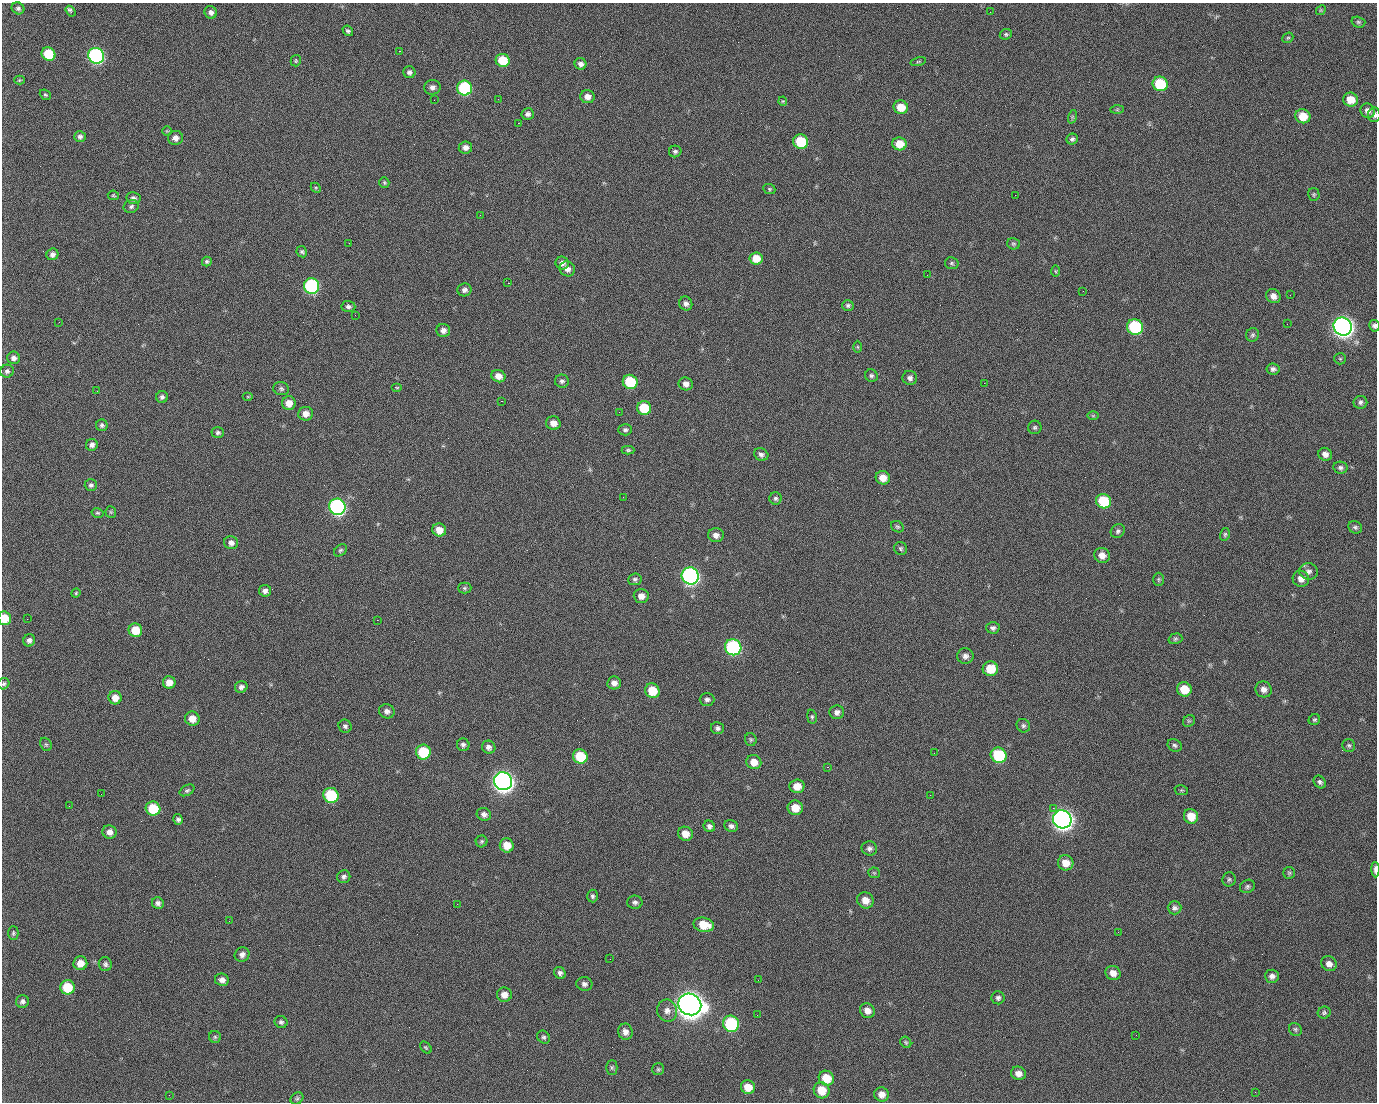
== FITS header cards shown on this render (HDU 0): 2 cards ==
NAXIS1  =                 1375 / length of data axis 1
NAXIS2  =                 1100 / length of data axis 2

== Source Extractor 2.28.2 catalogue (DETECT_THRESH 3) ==
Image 1375 x 1100 px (HDU 0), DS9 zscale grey, 1 PNG px = 1 image px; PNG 1379 x 1104 px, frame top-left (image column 1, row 1100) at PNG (2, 3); each listed source drawn as its Kron ellipse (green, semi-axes under 4 px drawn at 4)
Background 1460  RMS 29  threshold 86.2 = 3 sigma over >= 5 px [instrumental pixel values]
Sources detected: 260; all 260 listed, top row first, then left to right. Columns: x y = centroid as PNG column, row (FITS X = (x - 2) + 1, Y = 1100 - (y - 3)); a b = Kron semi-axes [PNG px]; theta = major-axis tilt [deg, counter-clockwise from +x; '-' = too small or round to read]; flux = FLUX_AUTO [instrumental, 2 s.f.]
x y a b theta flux
18 8 6 5 - 5.1e+03
1321 10 5 4 - 2.4e+03
70 11 6 3 -56 6.8e+03
211 12 6 6 - 8.0e+03
990 12 2 2 - 1.6e+03
1358 22 7 5 -16 3.6e+03
348 31 6 4 -41 3.6e+03
1006 34 6 5 - 3.6e+03
1288 38 6 5 - 2.9e+03
399 51 2 2 - 2.2e+04
49 54 7 6 - 7.4e+04
96 56 8 7 - 5.1e+05
503 60 7 6 - 5.8e+04
296 61 6 5 - 2.8e+03
918 62 8 4 13 2.6e+03
581 64 6 6 - 8.1e+03
409 72 6 6 - 5.4e+03
19 80 5 4 - 2.2e+03
1160 84 7 7 - 1.1e+05
432 87 8 7 - 7.8e+03
465 88 7 7 - 1.8e+05
45 95 6 5 - 2.8e+03
587 97 7 6 - 1.3e+04
498 99 2 2 - 1.4e+03
434 100 2 2 - 4.0e+03
1351 100 7 7 - 2.6e+04
783 101 4 4 - 2.2e+03
901 107 7 6 - 3.6e+04
1117 110 7 4 1 2.8e+03
1368 111 7 7 - 1.0e+04
528 114 6 5 - 7.0e+03
1374 115 7 6 - 6.4e+03
1303 116 7 7 - 3.6e+04
1072 117 7 4 72 2.9e+03
518 123 2 2 - 2.6e+04
167 131 5 4 - 2.2e+03
80 136 5 5 - 6.0e+03
175 138 7 7 - 1.1e+04
1072 139 6 5 - 4.6e+03
801 142 7 7 - 9.2e+04
899 144 7 6 - 3.1e+04
465 147 7 6 - 1.0e+04
675 151 6 5 - 4.3e+03
384 183 5 5 - 3.0e+03
316 188 6 4 -46 2.3e+03
769 189 6 5 - 2.9e+03
1314 194 6 5 - 3.0e+03
113 195 5 4 - 2.3e+03
1015 195 2 2 - 6.7e+03
133 198 7 6 - 6.2e+03
131 206 8 6 20 5.1e+03
480 215 2 2 - 9.3e+02
349 243 2 2 - 8.8e+02
1013 244 6 5 - 3.8e+03
302 252 6 5 - 3.7e+03
52 254 6 5 - 7.9e+03
756 258 6 6 - 3.1e+04
207 261 5 5 - 3.6e+03
562 263 7 6 - 8.8e+03
952 263 7 6 - 3.7e+03
567 269 8 7 - 1.1e+04
1055 271 6 4 -88 2.3e+03
927 275 2 2 - 8.3e+02
508 283 2 2 - 5.7e+04
312 286 8 7 - 3.1e+05
464 290 7 6 - 7.5e+03
1083 291 2 2 - 3.1e+03
1290 295 2 2 - 2.0e+03
1273 296 7 6 - 1.1e+04
686 304 7 6 - 7.0e+03
848 305 6 5 - 4.4e+03
348 306 7 5 -4 5.6e+03
355 315 2 2 - 1.2e+03
59 322 3 2 - 1.4e+03
1287 324 2 2 - 1.3e+03
1343 326 9 8 - 1.4e+06
1374 326 6 5 - 5.4e+03
1135 327 8 7 - 1.8e+05
443 330 7 6 - 9.7e+03
1252 335 7 6 - 4.1e+03
858 347 6 4 -89 2.3e+03
14 358 6 6 - 8.1e+03
1340 359 6 5 - 2.5e+03
1273 369 7 6 - 5.3e+03
7 371 7 6 - 5.7e+03
498 376 7 6 - 1.6e+04
871 376 6 6 - 4.3e+03
910 378 7 7 - 7.3e+03
562 381 7 6 - 5.8e+03
630 382 7 7 - 9.4e+04
984 383 2 2 - 2.0e+04
686 384 7 6 - 9.5e+03
397 387 5 3 - 1.9e+03
281 389 8 6 -18 4.6e+03
97 391 2 2 - 1.4e+03
162 397 6 6 - 5.3e+03
248 397 5 3 - 1.9e+03
501 401 3 2 - 5.9e+04
1360 402 7 6 - 5.3e+03
289 403 7 6 - 2.0e+04
644 408 7 7 - 6.7e+04
619 412 2 2 - 8.8e+02
305 414 7 7 - 1.4e+04
1093 416 5 3 - 1.9e+03
553 423 7 6 - 1.5e+04
102 425 6 5 - 4.4e+03
1035 427 7 6 - 4.3e+03
625 430 7 5 1 4.6e+03
218 432 6 5 - 4.7e+03
92 445 6 6 - 7.5e+03
628 450 6 4 0 3.5e+03
761 454 7 6 - 6.2e+03
1325 454 7 6 - 9.4e+03
1340 468 7 6 - 5.0e+03
883 478 7 6 - 2.2e+04
91 485 6 5 - 5.2e+03
623 497 2 2 - 3.1e+03
776 498 6 6 - 4.6e+03
1103 501 8 7 - 8.9e+04
337 507 8 8 - 5.6e+05
111 512 6 5 - 2.6e+03
98 513 6 4 -14 2.9e+03
897 527 7 5 -34 3.3e+03
1355 527 7 6 - 4.3e+03
439 530 7 6 - 2.1e+04
1118 531 7 6 - 5.1e+03
1225 534 6 4 74 3.2e+03
716 535 8 7 - 9.9e+03
231 543 7 6 - 9.6e+03
901 548 7 6 - 3.8e+03
340 550 7 5 39 3.7e+03
1102 555 8 7 - 1.5e+04
1308 571 9 8 - 8.0e+03
690 576 9 8 - 6.8e+05
635 579 7 6 - 4.5e+03
1158 579 6 5 - 3.1e+03
1301 579 8 8 - 1.3e+04
465 588 6 5 - 3.3e+03
265 591 6 6 - 7.8e+03
76 593 5 4 - 2.2e+03
641 596 7 7 - 1.3e+04
5 618 7 6 - 4.1e+04
27 619 2 2 - 4.1e+03
377 620 2 2 - 1.1e+04
993 628 7 6 - 5.2e+03
135 630 7 6 - 4.1e+04
1175 639 7 5 16 3.8e+03
29 640 6 6 - 6.8e+03
733 647 8 8 - 3.2e+05
965 656 8 7 - 8.3e+03
990 669 7 7 - 4.5e+04
169 682 6 6 - 1.9e+04
614 683 7 6 - 1.1e+04
4 684 6 5 - 4.0e+03
241 687 6 6 - 7.2e+03
1184 689 7 7 - 3.7e+04
1264 689 8 7 - 1.1e+04
652 691 7 7 - 4.5e+04
115 698 7 6 - 1.9e+04
707 699 7 6 - 5.4e+03
387 711 8 7 - 8.0e+03
837 712 7 7 - 7.8e+03
812 717 7 4 -81 3.3e+03
192 719 7 7 - 2.0e+04
1314 720 6 5 - 3.3e+03
1189 721 6 5 - 3.3e+03
345 726 7 6 - 5.1e+03
1023 726 7 6 - 4.8e+03
717 728 6 6 - 5.6e+03
751 739 6 6 - 3.4e+03
46 744 7 5 -68 3.4e+03
463 745 6 6 - 5.3e+03
1175 745 7 6 - 4.5e+03
1349 745 6 6 - 3.9e+03
489 747 7 6 - 7.6e+03
423 752 7 7 - 9.5e+04
934 753 3 2 - 2.0e+03
998 755 8 7 - 1.2e+05
580 756 7 7 - 7.1e+04
754 762 7 7 - 2.1e+04
827 767 3 2 - 5.8e+03
503 781 9 8 - 1.5e+06
1320 782 7 5 -48 4.7e+03
797 786 7 7 - 2.3e+04
187 790 8 5 28 3.9e+03
1181 790 7 5 -10 2.7e+03
101 794 2 2 - 2.4e+03
331 795 8 7 - 1.3e+05
930 795 2 2 - 7.7e+03
69 806 2 2 - 8.8e+02
795 808 7 7 - 2.9e+04
1053 808 2 2 - 1.6e+04
153 809 7 7 - 7.1e+04
484 814 7 6 - 7.7e+03
1191 816 7 7 - 3.0e+04
178 819 5 4 - 5.0e+03
1062 819 9 9 - 1.5e+06
709 826 6 5 - 6.1e+03
731 826 7 5 -25 6.1e+03
109 832 7 6 - 1.2e+04
685 834 7 7 - 2.0e+04
482 841 6 6 - 3.2e+03
507 845 7 7 - 2.6e+04
869 848 8 7 - 6.1e+03
1066 863 8 7 - 2.3e+04
1375 870 7 3 -89 1.0e+04
874 873 6 5 - 2.5e+03
1289 873 6 6 - 3.1e+03
344 877 6 6 - 5.7e+03
1229 879 7 6 - 3.9e+03
1247 886 8 6 31 4.4e+03
592 896 6 5 - 4.4e+03
865 900 8 7 - 1.9e+04
635 902 8 6 0 5.8e+03
158 903 6 5 - 6.4e+03
457 904 2 2 - 1.7e+03
1175 908 7 6 - 5.6e+03
229 921 2 2 - 8.9e+02
704 925 10 7 -11 4.2e+04
1118 932 2 2 - 2.7e+03
13 933 7 5 89 3.5e+03
242 954 8 7 - 8.0e+03
610 959 2 2 - 2.5e+03
80 963 7 7 - 1.7e+04
105 964 7 6 - 5.5e+03
1329 964 8 7 - 1.0e+04
560 973 6 5 - 6.4e+03
1113 973 8 7 - 1.3e+04
1272 976 7 6 - 8.0e+03
222 980 7 6 - 9.2e+03
758 980 2 2 - 1.9e+03
584 984 8 7 - 6.9e+03
67 987 7 7 - 5.8e+04
504 995 7 7 - 1.2e+04
998 998 6 6 - 5.2e+03
22 1001 6 6 - 6.2e+03
690 1004 12 10 -30 3.1e+06
667 1011 11 10 - 1.4e+04
867 1011 8 7 - 1.4e+04
1324 1013 6 6 - 3.9e+03
757 1015 2 2 - 1.1e+03
281 1022 6 5 - 4.5e+03
731 1024 8 8 - 1.9e+05
1295 1029 7 6 - 3.9e+03
625 1032 8 7 - 1.2e+04
1136 1035 2 2 - 8.3e+02
215 1037 6 6 - 3.4e+03
544 1037 7 6 - 4.2e+03
906 1042 6 5 - 3.1e+03
426 1047 7 4 -47 2.9e+03
612 1067 7 5 90 3.7e+03
658 1069 6 6 - 3.2e+03
1018 1073 7 6 - 1.1e+04
826 1078 8 7 - 3.5e+04
748 1087 7 7 - 2.9e+04
822 1090 8 7 - 3.5e+04
1255 1092 2 2 - 9.8e+02
881 1094 7 7 - 1.4e+04
169 1095 2 2 - 5.7e+03
297 1098 7 5 38 3.7e+03
At the frame edge (FLAGS 8, measured only in part): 5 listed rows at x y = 1374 115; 1374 326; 5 618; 4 684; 1375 870